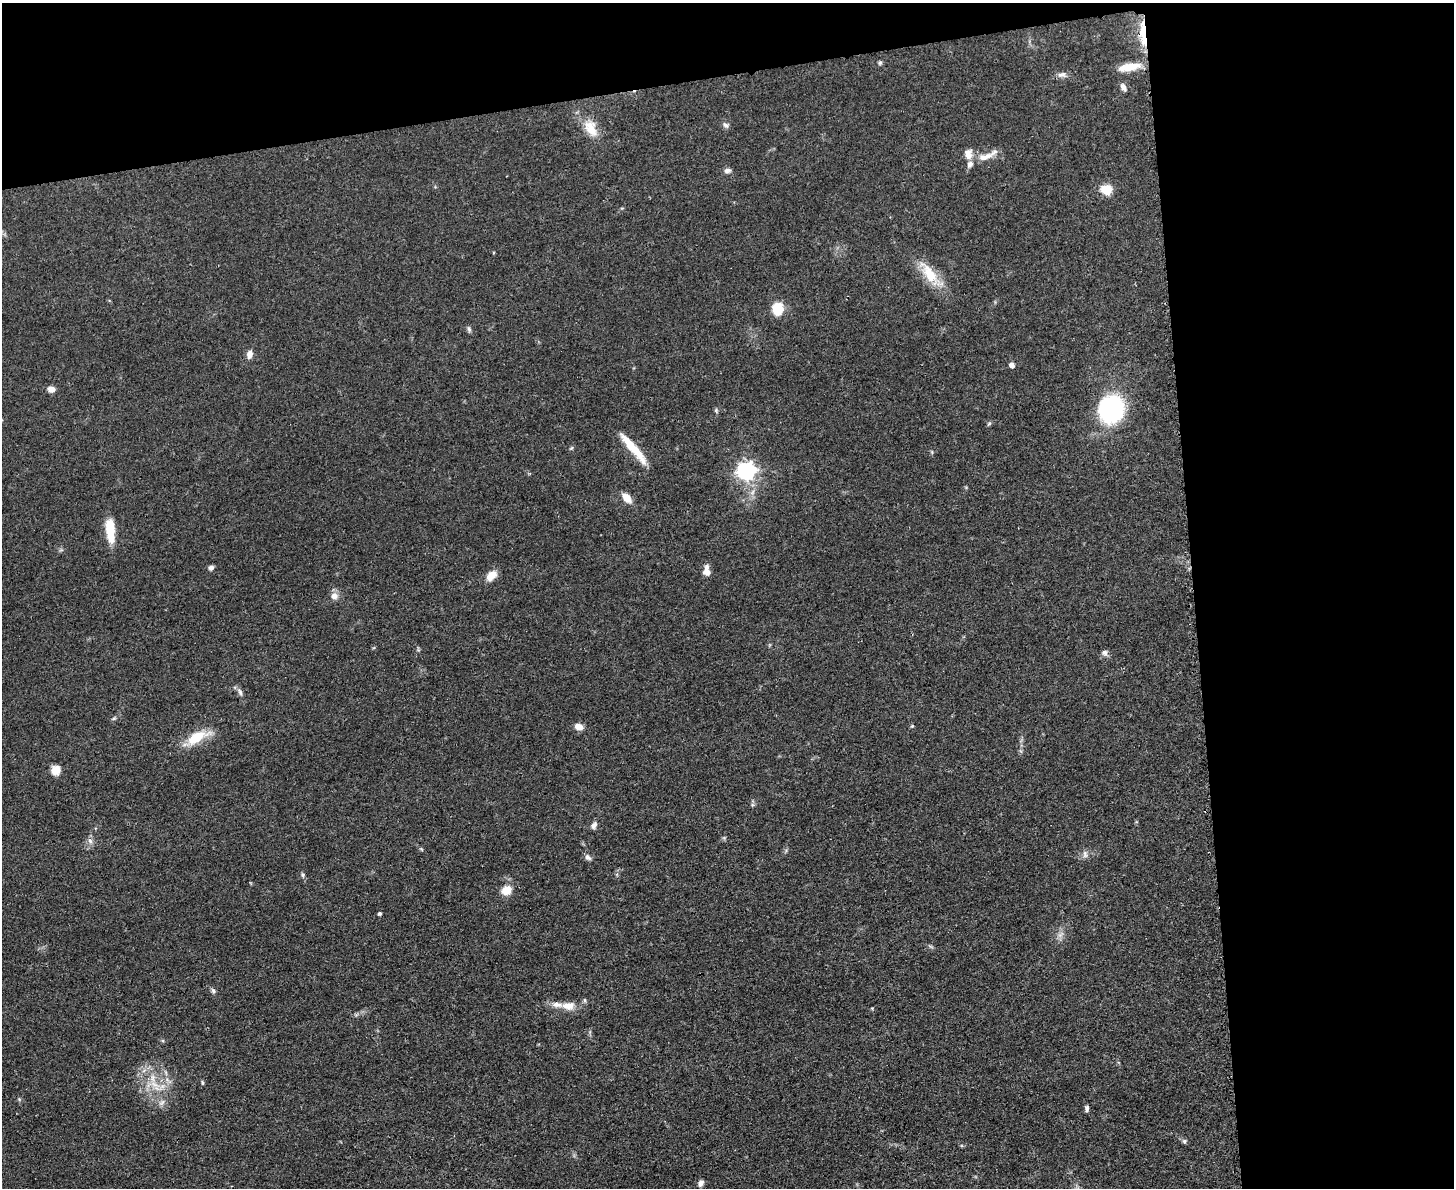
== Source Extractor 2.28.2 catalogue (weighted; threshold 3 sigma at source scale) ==
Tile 3 of 3 x 4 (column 3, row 1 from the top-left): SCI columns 3046-4497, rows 3569-4754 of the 4749 x 4767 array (HDU 1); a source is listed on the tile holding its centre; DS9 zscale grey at full resolution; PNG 1456 x 1190 px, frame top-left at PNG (2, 3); no overlay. Shown black and unused: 24% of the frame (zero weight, under 3 of 4 exposures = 2% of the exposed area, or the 3 px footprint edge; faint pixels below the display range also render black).
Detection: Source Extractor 2.28.2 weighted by HDU 2 'WHT'; one run over the whole footprint, this tile lists its part. Background 0.0465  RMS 0.0051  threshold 0.0229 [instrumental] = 3 sigma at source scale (4.5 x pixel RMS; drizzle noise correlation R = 1.50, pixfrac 1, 0.05/0.05 arcsec/px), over >= 5 px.
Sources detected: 57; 3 inside a brighter listed object's ellipse — not listed separately; the other 54 listed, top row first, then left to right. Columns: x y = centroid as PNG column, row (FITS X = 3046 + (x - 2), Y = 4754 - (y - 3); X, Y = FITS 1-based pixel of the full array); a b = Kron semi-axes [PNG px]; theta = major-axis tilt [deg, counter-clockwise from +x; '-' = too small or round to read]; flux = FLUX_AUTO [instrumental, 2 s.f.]
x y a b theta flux
1143 33 35 7 -87 13
880 63 6 5 - 0.95
1129 67 26 8 10 9.3
1062 75 13 7 5 2.4
1123 87 9 6 -62 2.3
726 125 10 6 -33 1.6
591 128 26 15 -61 10
985 157 27 9 16 6.9
727 171 10 7 7 1.7
1107 189 6 6 - 25
930 274 41 13 -50 15
777 309 10 8 88 17
469 329 8 5 -79 1.1
250 354 10 6 79 3.2
1012 365 5 5 - 2.3
51 389 7 6 - 3.3
1110 409 17 16 - 98
716 410 5 5 - 0.8
989 424 7 4 30 0.75
571 448 7 4 44 0.69
633 448 41 8 -50 14
932 452 6 3 -72 0.59
746 471 8 7 - 200
627 498 12 7 -49 5.6
110 530 26 9 -85 15
211 568 7 6 - 1.4
707 571 12 7 -90 4
491 575 14 9 43 5.7
334 596 9 8 - 3.5
1104 653 9 8 - 1.8
240 692 11 5 -73 1.7
114 718 6 4 44 0.75
912 726 5 4 - 0.62
579 727 10 7 -19 3.9
197 737 26 10 30 15
55 770 10 9 - 5.1
594 825 9 6 65 2
90 841 9 6 -62 1.8
1085 854 11 6 -83 1.9
588 857 9 6 -41 1.8
303 875 7 5 -73 0.92
507 890 15 11 23 5.8
380 913 4 4 - 1
1060 935 11 5 45 2
213 991 7 5 -72 1.2
585 1000 6 4 -89 0.75
568 1006 18 11 5 6
872 1008 4 3 - 0.43
202 1083 7 3 -81 0.63
154 1084 18 7 -28 6.5
162 1103 11 6 45 2
1087 1108 7 4 89 1.4
1184 1141 7 5 -22 1
700 1183 7 6 - 2.3
Overlapping masked pixels (flux is a lower limit): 1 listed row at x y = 1143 33